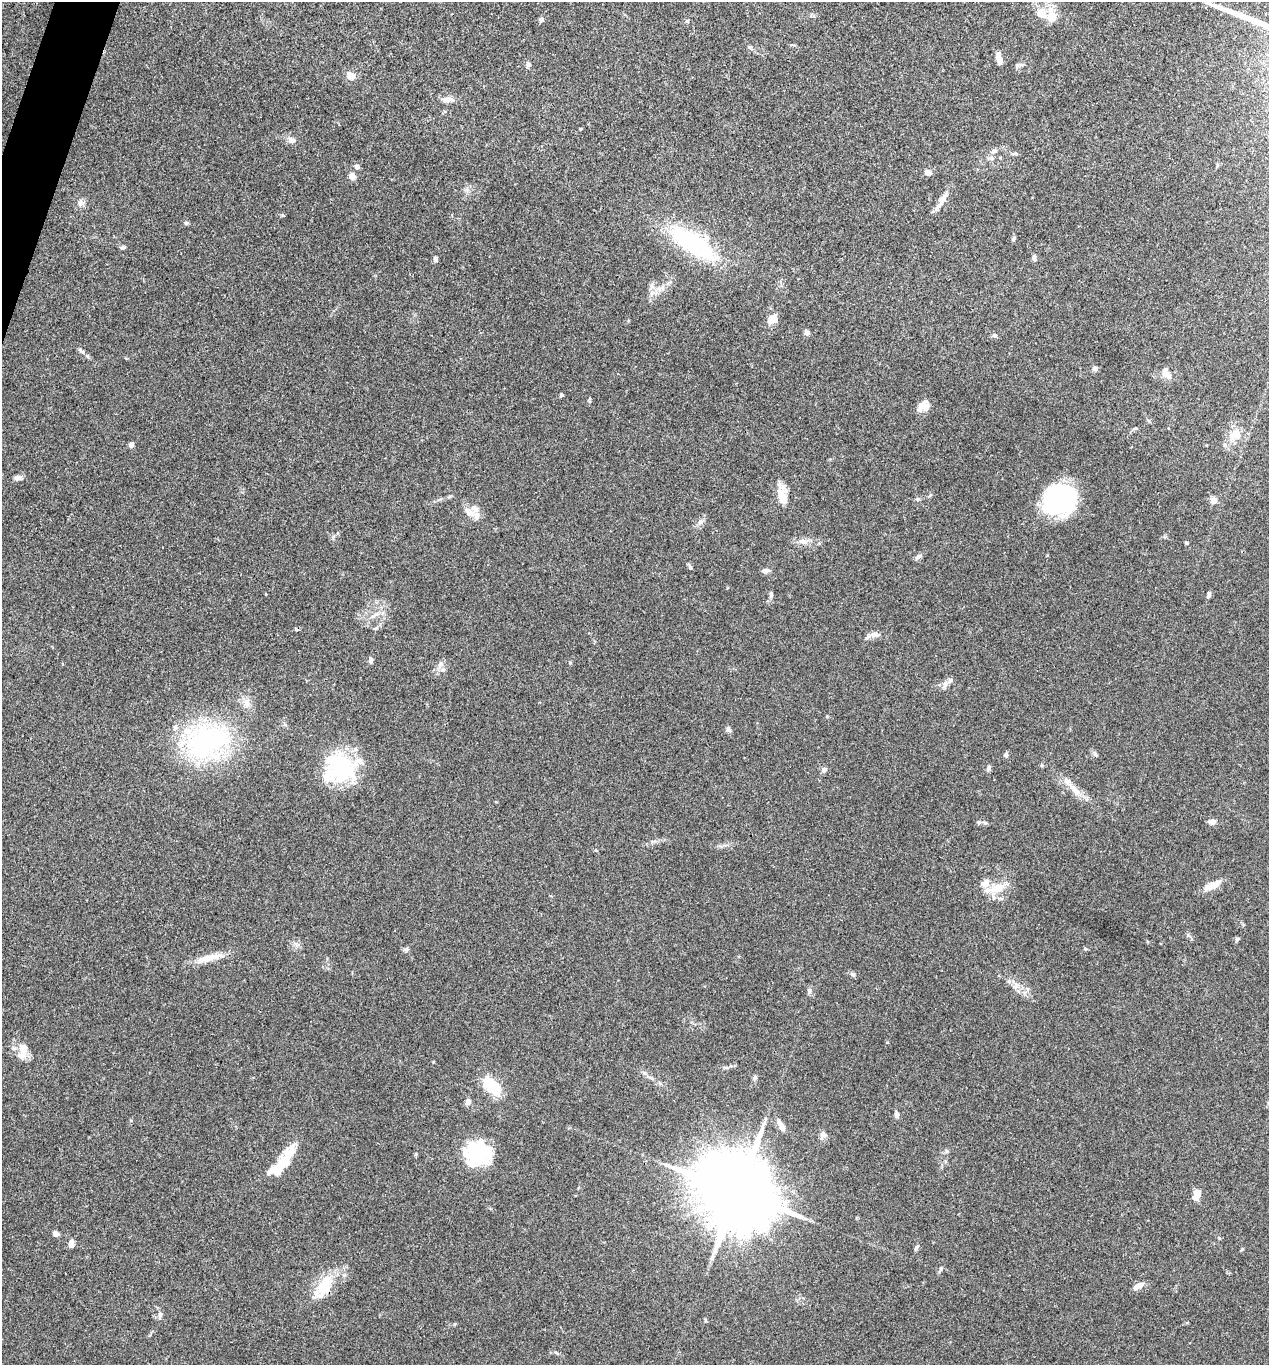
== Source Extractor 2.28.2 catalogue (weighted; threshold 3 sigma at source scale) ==
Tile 11 of 4 x 4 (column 3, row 3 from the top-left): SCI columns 2670-3936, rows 1369-2731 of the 5470 x 5459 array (HDU 1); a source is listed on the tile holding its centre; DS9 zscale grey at full resolution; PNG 1271 x 1367 px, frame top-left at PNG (2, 2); no overlay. Shown black and unused: <1% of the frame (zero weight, under 3 of 4 exposures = <1% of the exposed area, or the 3 px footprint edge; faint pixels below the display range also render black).
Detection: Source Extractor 2.28.2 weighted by HDU 2 'WHT'; one run over the whole footprint, this tile lists its part. Background 0.0779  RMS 0.0059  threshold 0.0268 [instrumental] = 3 sigma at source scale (4.5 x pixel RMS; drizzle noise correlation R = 1.50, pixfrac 1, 0.05/0.05 arcsec/px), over >= 5 px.
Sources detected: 106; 1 inside a brighter object's white glare — not listed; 14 inside a brighter listed object's ellipse — not listed separately; the other 91 listed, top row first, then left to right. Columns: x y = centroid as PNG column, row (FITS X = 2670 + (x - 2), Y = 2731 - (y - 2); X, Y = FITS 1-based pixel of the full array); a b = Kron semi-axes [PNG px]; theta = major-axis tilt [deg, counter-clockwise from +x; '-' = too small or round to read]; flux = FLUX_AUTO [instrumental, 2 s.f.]
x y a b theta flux
1051 16 21 12 -84 9.3
541 19 5 5 - 1.3
687 21 5 5 - 0.73
999 59 14 6 -79 4
528 65 8 5 68 1.4
1017 66 7 5 49 1.2
351 76 9 8 - 4.7
448 99 17 6 5 3.4
580 129 3 3 - 0.54
291 140 11 7 -26 2.6
994 151 9 6 35 1.9
357 166 5 4 - 2.8
928 172 9 7 -28 2.4
352 176 5 4 - 9.2
942 200 29 7 60 4.9
81 203 10 8 25 2.5
186 223 6 5 - 0.96
1014 239 7 4 71 0.94
692 243 71 23 -33 59
123 247 8 4 13 1
1034 257 9 4 -81 1.4
435 259 6 5 - 1.4
662 287 7 6 - 1.9
652 293 8 6 44 2.3
773 319 8 6 58 9
807 332 6 5 - 2.4
995 336 6 6 - 1.2
81 351 12 4 -42 1.7
1095 368 6 6 - 2.1
1166 374 16 9 -46 4.9
562 395 4 4 - 0.94
922 405 16 10 56 4.2
1134 428 8 3 19 0.88
1235 434 18 12 30 8.9
131 445 6 5 - 1.9
17 478 10 6 5 2.1
782 495 19 11 -70 8.4
917 499 6 5 - 0.95
1060 500 30 26 4 83
1213 500 4 4 - 11
471 514 16 7 -66 4.8
700 522 8 5 45 1.7
803 541 11 7 -7 3.4
1186 543 5 4 - 0.67
918 556 10 5 33 1.5
690 567 6 4 -70 0.85
765 571 10 6 8 2
771 595 9 5 84 1.4
1209 595 9 5 77 1.4
376 614 7 4 18 1.5
875 634 11 7 0 2.9
371 660 7 4 89 1.9
440 664 9 5 64 2.1
945 684 8 6 45 2.1
728 729 8 6 -44 1.4
206 741 67 44 21 86
1006 754 6 6 - 1.2
1095 754 8 4 -54 1.1
340 767 38 33 -29 48
988 768 9 4 78 1.2
824 770 8 6 19 1.6
1075 790 25 8 -50 6.9
979 822 6 5 - 1.1
1212 822 9 6 2 2.7
1212 886 24 8 26 6.3
997 889 26 12 18 10
1237 939 6 5 - 1
210 958 38 8 13 9.1
853 975 8 5 -8 1.3
810 991 9 5 79 1.5
23 1051 24 11 78 6.7
755 1077 7 5 87 1.2
491 1085 19 10 -46 25
469 1101 8 6 -90 2.2
897 1115 6 5 - 2.6
781 1125 15 6 -62 4.1
822 1135 12 6 76 2.3
477 1153 27 24 3 44
415 1154 5 4 - 0.72
285 1158 46 12 47 19
738 1192 22 18 -33 7800
1197 1194 14 8 63 5.2
55 1234 5 5 - 3.1
1219 1238 4 4 - 0.49
71 1243 9 6 72 2.9
917 1247 8 3 42 0.92
941 1269 7 4 70 1.1
325 1285 35 16 63 18
1138 1286 13 6 30 4.3
160 1315 11 5 83 2
705 1320 6 3 -71 0.58
Overlapping masked pixels (flux is a lower limit): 1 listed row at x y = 325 1285
Isophote crosses this tile's border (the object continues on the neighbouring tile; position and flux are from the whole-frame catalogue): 1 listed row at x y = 1051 16
Unlisted compact peaks at least as high as the median listed source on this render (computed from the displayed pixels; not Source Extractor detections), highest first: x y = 1085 949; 406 949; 282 215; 1242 1249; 644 1073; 1188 935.